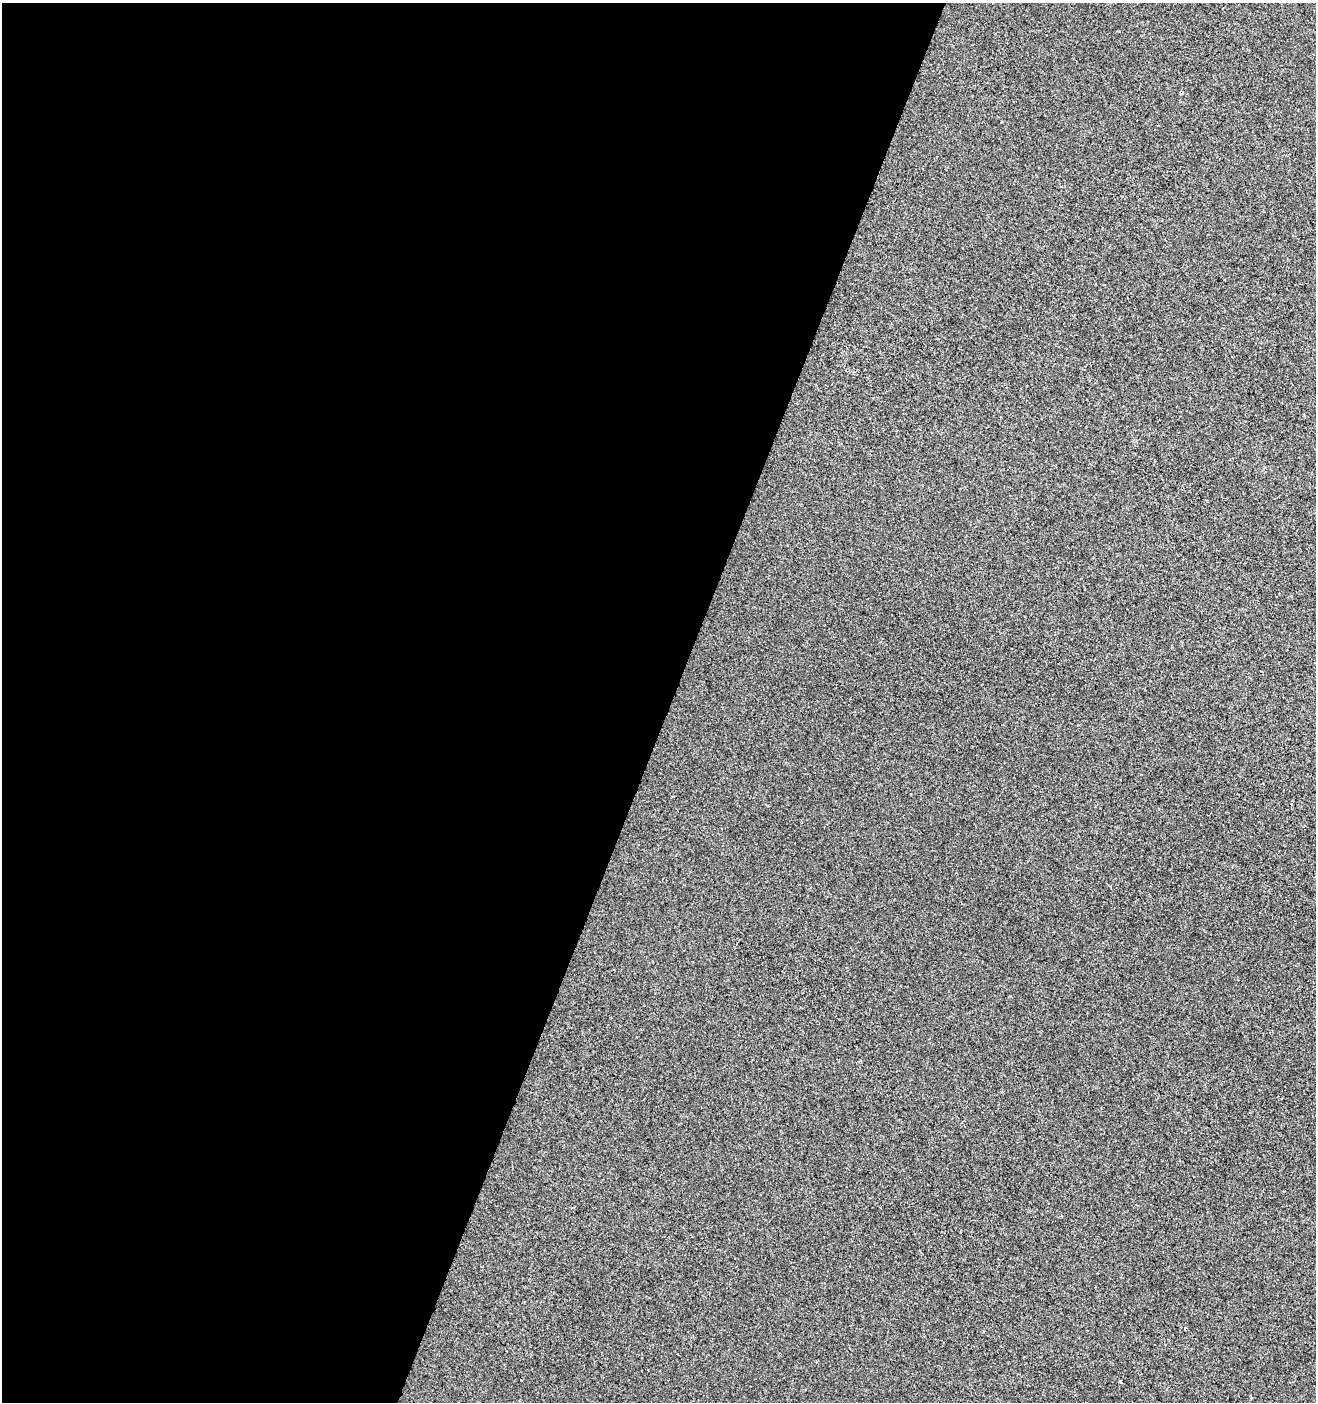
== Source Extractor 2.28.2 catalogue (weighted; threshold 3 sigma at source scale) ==
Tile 5 of 4 x 4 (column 1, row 2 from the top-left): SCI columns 274-1587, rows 2803-4202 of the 5735 x 5610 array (HDU 1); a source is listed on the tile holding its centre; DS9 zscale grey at full resolution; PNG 1318 x 1404 px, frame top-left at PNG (2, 3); no overlay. Shown black and unused: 51% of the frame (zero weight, under 2 of 3 exposures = <1% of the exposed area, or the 3 px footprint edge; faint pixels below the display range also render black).
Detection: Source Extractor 2.28.2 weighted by HDU 2 'WHT'; one run over the whole footprint, this tile lists its part. Background -2.92e-04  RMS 0.0055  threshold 0.025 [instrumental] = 3 sigma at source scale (4.5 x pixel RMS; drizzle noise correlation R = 1.50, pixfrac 1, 0.0396/0.0396 arcsec/px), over >= 5 px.
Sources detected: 3; all 3 listed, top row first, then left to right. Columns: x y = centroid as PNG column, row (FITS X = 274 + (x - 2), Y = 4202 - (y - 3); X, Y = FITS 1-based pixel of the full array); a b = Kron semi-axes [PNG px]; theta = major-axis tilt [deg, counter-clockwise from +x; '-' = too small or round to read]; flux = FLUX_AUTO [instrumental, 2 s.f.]
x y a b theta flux
1061 1216 3 2 - 0.72
521 1380 3 2 - 0.4
1120 1381 3 3 - 2.2